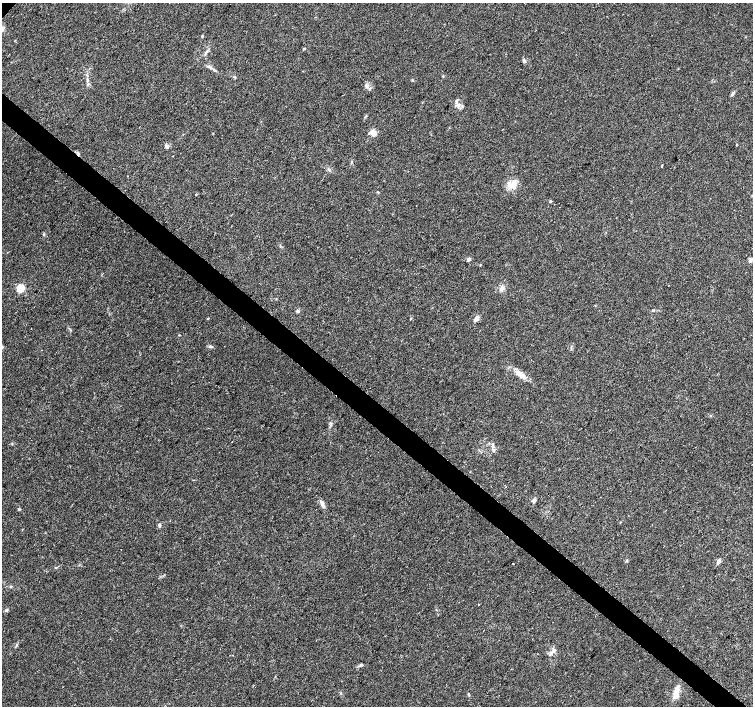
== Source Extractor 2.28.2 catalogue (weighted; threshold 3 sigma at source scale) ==
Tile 6 of 4 x 4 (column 2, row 2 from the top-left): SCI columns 1510-3011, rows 3048-4454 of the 6016 x 6028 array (HDU 1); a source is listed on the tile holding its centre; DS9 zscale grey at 2 x 2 block average (1 PNG px = mean of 2 x 2 image px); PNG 755 x 708 px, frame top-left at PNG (2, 3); no overlay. Shown black and unused: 4% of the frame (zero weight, under 3 of 4 exposures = <1% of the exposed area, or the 3 px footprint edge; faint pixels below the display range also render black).
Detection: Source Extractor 2.28.2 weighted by HDU 2 'WHT'; one run over the whole footprint, this tile lists its part. Background 0.0466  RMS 0.0039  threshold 0.0176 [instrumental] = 3 sigma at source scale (4.5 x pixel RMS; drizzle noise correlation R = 1.50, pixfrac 1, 0.0396/0.0396 arcsec/px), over >= 5 px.
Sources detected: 46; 2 cosmic-ray / hot-pixel residue — not listed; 2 inside a brighter listed object's ellipse — not listed separately; the other 42 listed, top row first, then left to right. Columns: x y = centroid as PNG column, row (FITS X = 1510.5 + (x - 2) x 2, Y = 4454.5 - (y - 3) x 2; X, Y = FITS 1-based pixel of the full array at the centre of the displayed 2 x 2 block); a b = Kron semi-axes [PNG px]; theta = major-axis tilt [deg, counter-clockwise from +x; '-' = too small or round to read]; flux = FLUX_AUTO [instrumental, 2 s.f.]
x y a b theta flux
2 29 5 4 - 3
202 36 4 2 - 0.74
304 49 3 3 - 0.69
206 52 7 2 57 1.7
524 61 5 4 - 1.8
366 86 8 4 -57 2.8
732 94 6 3 45 1.4
458 105 3 3 - 1.3
213 133 3 2 - 0.41
373 133 7 6 - 6.4
737 145 2 2 - 0.69
167 146 5 5 - 2.1
662 165 4 2 - 0.52
329 170 4 3 - 1.1
513 186 11 9 -51 8.6
378 192 3 2 - 0.54
550 201 3 3 - 0.77
44 234 5 2 - 0.86
468 259 5 4 - 1.5
750 260 8 3 27 1.8
20 288 3 3 - 55
502 288 7 5 75 3.4
297 311 4 4 - 1.4
476 318 5 3 - 5.2
208 319 3 2 - 0.52
411 319 3 2 - 0.7
2 347 3 3 - 0.81
210 347 5 3 - 1.2
520 374 15 5 -39 7
493 445 9 4 -83 2.6
534 500 5 4 - 1.9
322 503 9 4 -70 3.4
19 509 4 2 - 0.59
160 525 4 4 - 1.3
627 560 3 2 - 0.65
718 562 7 4 67 2.8
513 563 2 2 - 0.69
6 610 4 3 - 1.2
552 652 4 2 - 1.3
361 665 5 3 - 1.4
676 693 18 6 77 7.5
469 694 4 2 - 0.85
Isophote crosses this tile's border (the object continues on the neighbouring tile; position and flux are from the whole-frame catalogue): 1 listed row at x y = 2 29
Diffuse or blended objects may show on this block-average render without a row.